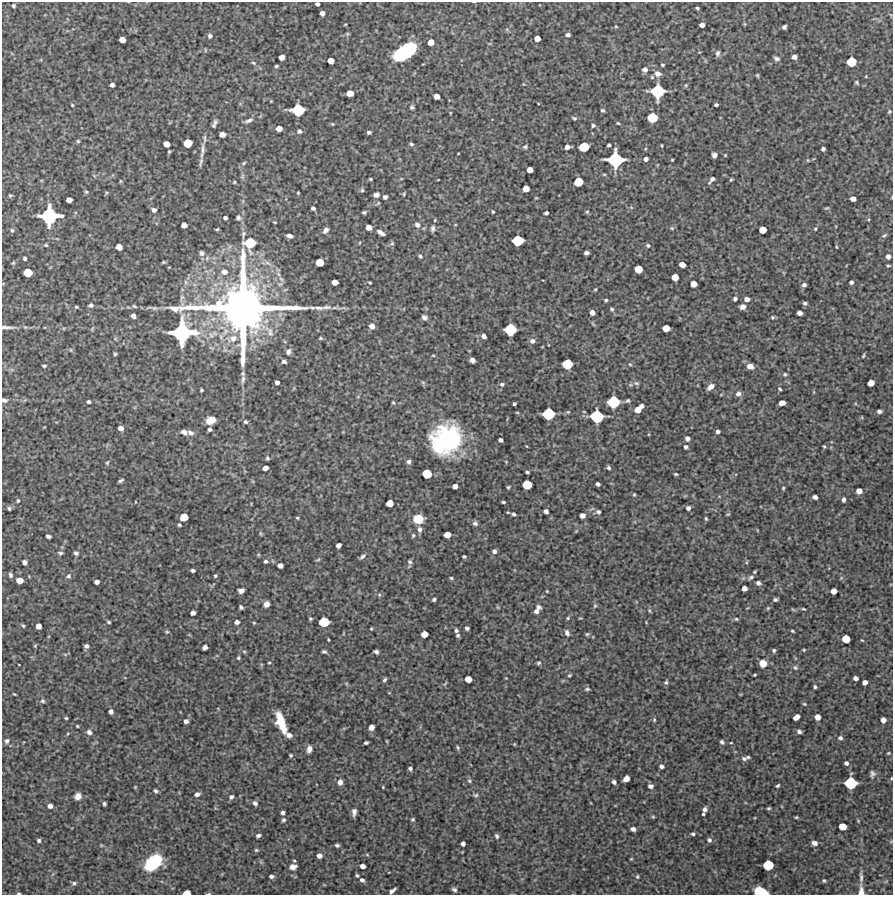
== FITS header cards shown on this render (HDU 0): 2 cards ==
NAXIS1  =                  891 /Length X axis
NAXIS2  =                  893 /Length Y axis

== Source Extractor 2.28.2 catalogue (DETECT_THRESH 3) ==
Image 891 x 893 px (HDU 0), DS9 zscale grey, 1 PNG px = 1 image px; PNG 895 x 897 px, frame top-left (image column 1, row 893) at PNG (2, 2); no overlay
Background 4350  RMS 220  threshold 673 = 3 sigma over >= 5 px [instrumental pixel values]
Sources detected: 435; all 435 listed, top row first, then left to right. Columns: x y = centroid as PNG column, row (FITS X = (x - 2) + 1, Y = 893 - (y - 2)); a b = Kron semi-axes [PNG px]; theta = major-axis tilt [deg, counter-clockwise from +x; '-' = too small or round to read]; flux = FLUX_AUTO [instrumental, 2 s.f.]
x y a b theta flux
317 4 4 3 - 4.0e+04
13 6 3 3 - 2.6e+04
697 8 3 3 - 2.0e+04
322 13 4 4 - 7.0e+04
745 24 5 3 - 1.3e+04
702 25 4 4 - 8.5e+04
616 27 5 3 - 1.3e+04
784 27 5 4 - 3.1e+04
347 34 5 5 - 2.0e+04
568 35 4 3 - 4.6e+04
210 36 6 5 - 3.4e+04
537 38 5 4 - 1.3e+05
122 40 5 4 - 1.4e+05
431 42 5 5 - 1.5e+05
205 50 5 3 - 1.4e+04
405 52 18 10 32 1.8e+06
718 53 7 5 82 3.9e+04
282 57 5 4 - 1.2e+05
794 57 4 4 - 7.4e+04
777 58 7 5 -16 3.7e+04
331 61 5 5 - 1.4e+05
851 62 7 6 - 4.1e+05
253 63 6 4 -22 2.2e+04
662 65 3 3 - 1.9e+04
276 66 4 3 - 2.0e+04
645 69 5 5 - 6.2e+04
657 74 7 6 - 7.3e+04
757 75 5 3 - 1.7e+04
652 77 5 4 - 1.6e+04
857 82 5 4 - 1.9e+04
112 85 4 4 - 5.5e+04
658 91 9 9 - 8.3e+05
350 93 5 5 - 1.7e+05
437 96 5 4 - 1.1e+05
271 101 3 3 - 1.1e+04
538 103 3 2 - 1.0e+04
72 105 3 3 - 1.5e+04
716 105 4 3 - 3.4e+04
412 107 4 4 - 2.6e+04
298 110 9 8 - 6.7e+05
602 110 4 3 - 2.2e+04
889 111 5 4 - 1.7e+04
450 113 4 2 - 1.0e+04
574 118 6 4 -18 2.2e+04
652 118 7 7 - 4.5e+05
249 120 11 5 22 5.2e+04
215 122 8 6 61 4.4e+04
618 123 3 3 - 1.7e+04
332 124 4 4 - 1.5e+04
593 125 4 4 - 3.0e+04
279 128 5 4 - 1.2e+05
299 131 6 6 - 3.4e+04
369 132 4 3 - 3.4e+04
222 134 5 4 - 1.1e+05
204 139 13 3 88 3.6e+04
78 141 4 4 - 1.9e+04
188 143 6 6 - 3.0e+05
166 144 5 5 - 1.3e+05
411 144 4 3 - 2.7e+04
609 145 4 3 - 3.0e+04
662 145 3 2 - 1.3e+04
525 147 5 4 - 2.5e+04
567 147 5 4 - 7.3e+04
584 147 7 6 - 4.2e+05
203 149 18 4 -89 7.4e+04
823 149 4 4 - 3.7e+04
169 152 3 2 - 1.8e+04
458 153 3 2 - 1.1e+04
714 155 5 5 - 6.0e+04
725 155 3 3 - 1.3e+04
646 159 4 4 - 5.6e+04
615 160 11 10 - 1.1e+06
672 160 3 2 - 1.3e+04
201 162 14 4 76 5.0e+04
244 163 6 4 26 2.1e+04
530 170 5 4 - 1.2e+05
370 179 3 3 - 1.7e+04
712 180 7 4 51 5.1e+04
731 180 4 3 - 1.6e+04
120 181 5 3 - 1.4e+04
234 182 4 3 - 1.5e+04
578 182 6 6 - 3.3e+05
526 189 5 5 - 1.6e+05
362 190 5 5 - 2.3e+04
86 192 5 4 - 2.1e+04
106 193 5 3 - 1.6e+04
298 193 3 2 - 1.4e+04
404 194 4 2 - 1.6e+04
10 195 3 3 - 1.9e+04
376 195 5 4 - 5.7e+04
385 197 4 4 - 4.9e+04
892 197 4 2 - 1.1e+04
853 199 5 4 - 8.9e+04
69 200 5 4 - 1.0e+05
378 203 5 3 - 1.5e+04
313 208 4 3 - 3.9e+04
827 208 7 3 21 1.7e+04
154 210 5 4 - 4.4e+04
364 212 4 3 - 2.5e+04
493 212 3 3 - 1.6e+04
587 212 5 4 - 1.7e+04
546 213 4 3 - 3.5e+04
49 216 12 12 - 1.4e+06
225 218 4 3 - 3.9e+04
238 218 7 6 - 3.8e+04
435 220 4 3 - 1.2e+04
184 225 5 5 - 1.0e+05
417 225 7 6 - 5.1e+04
369 227 5 4 - 1.0e+05
433 228 7 5 83 3.9e+04
672 228 5 4 - 1.6e+04
217 229 3 2 - 1.7e+04
815 229 3 2 - 1.5e+04
12 230 5 5 - 2.5e+04
326 230 6 4 43 6.0e+04
763 230 5 5 - 2.0e+05
380 232 6 5 - 4.2e+04
243 234 11 6 80 4.8e+04
382 234 4 3 - 3.6e+04
884 235 8 4 28 2.5e+04
289 236 6 4 -14 5.6e+04
518 241 8 7 - 5.3e+05
250 243 9 9 - 5.2e+05
392 243 5 5 - 2.5e+04
46 245 5 4 - 1.9e+04
648 246 5 4 - 2.3e+04
119 247 5 5 - 1.4e+05
836 247 4 3 - 1.3e+04
201 253 8 6 -76 4.3e+04
586 253 4 4 - 4.6e+04
420 256 6 5 - 2.6e+04
888 256 4 4 - 6.6e+04
25 258 4 3 - 3.0e+04
163 262 4 3 - 1.8e+04
320 262 6 6 - 2.6e+05
13 263 6 4 44 1.9e+04
682 265 5 4 - 1.2e+05
888 266 4 3 - 1.7e+04
638 269 6 5 - 2.5e+05
224 272 7 6 - 9.4e+04
28 273 6 6 - 3.1e+05
675 277 5 5 - 1.8e+05
335 282 5 4 - 1.3e+05
851 282 4 4 - 4.2e+04
370 283 3 2 - 1.6e+04
694 284 5 5 - 1.3e+05
804 285 5 4 - 4.1e+04
595 289 4 3 - 1.4e+04
735 299 4 3 - 4.0e+04
747 299 5 4 - 7.1e+04
606 300 4 3 - 1.9e+04
805 303 6 4 -4 2.8e+04
91 305 5 4 - 3.9e+04
134 306 6 4 -28 1.9e+04
76 307 4 3 - 1.8e+04
742 307 5 4 - 6.5e+04
154 308 9 5 -8 3.9e+04
243 308 55 46 -2 1.4e+07
612 309 5 4 - 2.3e+04
592 312 5 4 - 8.1e+04
800 313 5 4 - 7.5e+04
133 316 5 4 - 5.9e+04
424 317 5 4 - 4.6e+04
772 317 5 4 - 2.1e+04
372 326 5 5 - 7.8e+04
7 327 20 4 -2 7.3e+04
666 328 6 5 - 1.9e+05
510 330 8 8 - 6.4e+05
182 332 16 16 - 1.9e+06
484 336 4 4 - 6.3e+04
233 338 15 9 13 2.1e+05
320 338 5 3 - 1.9e+04
532 341 6 6 - 5.8e+04
71 350 6 3 -71 1.5e+04
288 352 8 6 72 5.1e+04
115 354 3 3 - 2.0e+04
433 355 5 3 - 1.2e+04
863 356 5 3 - 1.9e+04
472 360 5 4 - 6.4e+04
284 362 5 4 - 3.8e+04
567 364 7 7 - 4.5e+05
630 364 5 3 - 1.6e+04
44 366 4 3 - 2.4e+04
750 366 6 5 - 9.8e+04
785 374 6 4 -43 2.3e+04
243 379 14 6 90 6.8e+04
277 382 4 4 - 6.2e+04
423 382 6 4 -19 2.0e+04
636 383 8 5 -16 3.6e+04
871 383 5 5 - 1.6e+05
502 384 6 5 - 3.6e+04
710 387 7 5 40 8.3e+04
780 389 4 3 - 2.0e+04
201 390 3 3 - 2.3e+04
738 394 7 5 16 5.0e+04
4 400 7 4 -12 3.5e+04
627 401 6 5 - 2.6e+04
88 402 4 3 - 3.5e+04
393 402 4 3 - 1.6e+04
613 402 8 8 - 6.7e+05
782 403 5 4 - 1.2e+05
514 404 4 3 - 3.4e+04
641 406 4 4 - 5.6e+04
638 410 5 5 - 1.4e+05
879 411 4 4 - 4.6e+04
517 412 5 3 - 1.3e+04
548 414 8 7 - 6.3e+05
597 416 9 8 - 7.6e+05
211 420 8 6 23 1.9e+05
245 422 6 5 - 3.0e+04
121 428 5 4 - 8.6e+04
209 429 4 4 - 3.8e+04
718 431 4 3 - 3.7e+04
184 432 7 5 -15 6.5e+04
190 433 8 5 -23 5.8e+04
687 438 4 4 - 5.0e+04
446 439 35 29 59 1.7e+06
455 440 17 14 54 4.1e+05
500 440 4 4 - 4.8e+04
526 446 3 2 - 1.1e+04
824 446 4 4 - 1.6e+04
685 447 4 4 - 3.2e+04
267 458 5 4 - 2.2e+04
408 462 5 4 - 4.8e+04
107 463 5 4 - 1.7e+04
265 468 5 4 - 9.0e+04
608 468 4 4 - 3.0e+04
527 472 4 3 - 2.1e+04
427 474 7 6 - 3.7e+05
676 474 3 3 - 1.9e+04
121 480 5 3 - 2.7e+04
598 484 4 3 - 4.2e+04
527 485 7 6 - 3.6e+05
455 486 4 4 - 8.3e+04
508 487 3 3 - 1.9e+04
783 488 3 3 - 1.7e+04
859 491 5 5 - 1.2e+05
634 494 4 3 - 1.6e+04
815 497 5 4 - 5.1e+04
844 499 5 4 - 3.5e+04
18 501 5 4 - 1.9e+04
503 502 3 3 - 2.1e+04
390 503 5 5 - 1.8e+05
9 508 5 4 - 2.7e+04
688 508 5 4 - 4.8e+04
546 511 4 4 - 5.0e+04
598 512 5 4 - 3.5e+04
514 514 4 3 - 2.5e+04
728 514 6 4 42 1.7e+04
582 515 5 4 - 8.6e+04
184 517 6 5 - 2.6e+05
297 518 4 3 - 1.6e+04
706 518 4 3 - 1.8e+04
418 519 8 7 - 2.9e+05
475 523 5 5 - 4.0e+04
179 525 3 3 - 2.2e+04
420 529 7 6 - 5.1e+04
261 534 7 4 -59 1.9e+04
413 535 5 3 - 2.0e+04
447 535 5 5 - 1.5e+05
48 536 5 4 - 4.7e+04
338 545 5 4 - 6.5e+04
494 551 4 4 - 4.1e+04
60 553 7 4 -6 2.7e+04
76 553 5 4 - 3.8e+04
362 556 9 4 32 3.6e+04
464 556 4 3 - 2.3e+04
318 560 7 3 14 1.7e+04
266 561 5 4 - 3.1e+04
24 562 4 4 - 6.1e+04
410 562 6 4 -60 3.0e+04
747 562 5 3 - 1.3e+04
280 565 5 4 - 8.4e+04
193 570 4 3 - 3.3e+04
755 572 4 3 - 1.6e+04
10 575 6 5 - 3.6e+04
68 576 6 6 - 3.7e+04
215 576 4 3 - 2.3e+04
751 577 7 5 32 3.5e+04
451 578 4 4 - 2.0e+04
19 580 5 5 - 1.7e+05
97 582 4 4 - 6.2e+04
758 583 6 5 - 4.0e+04
744 588 4 4 - 8.9e+04
241 591 5 4 - 7.3e+04
547 591 4 3 - 1.1e+04
834 591 5 5 - 1.2e+05
379 595 6 4 46 2.1e+04
434 599 4 3 - 3.0e+04
775 599 4 3 - 3.0e+04
266 604 6 5 - 7.4e+04
595 606 6 5 - 2.3e+04
241 607 4 3 - 2.9e+04
497 607 6 4 -70 1.4e+04
538 607 6 5 - 4.6e+04
768 608 5 4 - 1.6e+04
803 609 5 3 - 1.6e+04
536 611 6 5 - 4.6e+04
649 611 7 3 -71 1.8e+04
193 613 5 4 - 7.2e+04
568 618 5 4 - 1.9e+04
310 619 4 3 - 1.7e+04
736 619 5 4 - 1.9e+04
109 622 4 3 - 2.1e+04
237 622 4 4 - 5.3e+04
324 622 7 6 - 4.5e+05
254 623 4 3 - 1.3e+04
23 626 4 4 - 1.9e+04
38 626 5 5 - 1.1e+05
467 628 4 4 - 3.4e+04
371 629 3 3 - 1.4e+04
456 630 4 4 - 3.0e+04
792 631 4 2 - 1.7e+04
167 632 5 4 - 1.8e+04
567 633 9 6 -65 4.7e+04
424 634 5 5 - 1.6e+05
587 634 6 5 - 2.3e+04
458 635 4 4 - 2.9e+04
846 639 6 5 - 2.7e+05
328 640 3 2 - 1.4e+04
862 640 4 3 - 1.2e+04
35 646 4 4 - 1.5e+04
86 646 4 4 - 4.0e+04
205 647 5 4 - 5.9e+04
774 650 4 4 - 2.4e+04
804 650 4 3 - 1.4e+04
324 652 4 3 - 2.7e+04
376 652 5 4 - 3.9e+04
65 654 6 4 -19 1.8e+04
238 658 4 3 - 2.1e+04
269 663 3 3 - 1.5e+04
538 663 6 4 16 2.3e+04
763 663 6 6 - 1.7e+05
19 665 3 2 - 8.0e+03
795 667 7 5 -56 2.9e+04
569 675 5 4 - 1.9e+04
755 675 3 2 - 1.6e+04
506 678 3 3 - 1.0e+04
856 678 4 4 - 6.4e+04
468 679 5 5 - 1.6e+05
384 680 5 4 - 2.9e+04
666 682 6 5 - 2.6e+04
865 682 4 4 - 7.8e+04
815 687 3 3 - 2.5e+04
587 689 6 4 1 2.6e+04
14 694 3 2 - 1.4e+04
42 701 6 6 - 2.8e+04
804 704 5 3 - 1.6e+04
111 712 4 4 - 5.4e+04
796 717 6 4 33 1.1e+05
818 717 5 5 - 1.0e+05
66 718 3 3 - 1.8e+04
654 720 5 4 - 1.7e+04
883 720 5 4 - 7.6e+04
186 721 4 4 - 5.2e+04
281 723 19 6 -70 4.7e+05
77 726 3 3 - 1.5e+04
371 727 5 4 - 8.3e+04
89 732 6 5 - 5.6e+04
799 732 5 4 - 3.8e+04
289 735 5 4 - 7.3e+04
840 738 5 5 - 3.7e+04
7 741 6 5 - 4.2e+04
722 742 5 4 - 3.1e+04
366 743 4 3 - 2.7e+04
731 743 3 2 - 1.2e+04
514 744 5 3 - 1.3e+04
458 748 6 4 -82 2.2e+04
309 749 8 5 78 6.9e+04
888 753 3 2 - 1.4e+04
291 755 3 3 - 1.9e+04
748 757 5 3 - 2.1e+04
744 758 7 6 - 3.9e+04
846 763 4 4 - 4.4e+04
661 766 4 4 - 4.5e+04
410 769 4 4 - 3.1e+04
872 774 7 6 - 4.1e+04
626 779 5 5 - 1.1e+05
469 781 6 5 - 2.5e+04
340 782 5 5 - 7.1e+04
614 782 4 4 - 4.3e+04
851 783 8 8 - 6.6e+05
650 786 5 4 - 5.3e+04
778 786 4 3 - 2.4e+04
135 787 3 3 - 1.3e+04
383 787 3 3 - 1.1e+04
156 791 4 3 - 2.7e+04
197 794 5 4 - 5.0e+04
476 795 7 5 6 2.6e+04
78 796 7 6 - 9.1e+04
231 797 6 5 - 3.1e+04
255 803 5 4 - 5.0e+04
104 804 4 3 - 2.4e+04
50 806 4 4 - 6.8e+04
769 808 5 3 - 2.0e+04
705 809 5 4 - 5.8e+04
354 812 7 4 87 5.6e+04
283 813 4 4 - 4.3e+04
703 814 3 3 - 2.0e+04
653 817 5 5 - 1.7e+04
796 817 4 3 - 1.5e+04
412 819 4 4 - 2.1e+04
284 820 5 4 - 2.6e+04
842 826 6 5 - 2.2e+05
633 829 5 4 - 6.0e+04
693 834 4 4 - 2.8e+04
258 835 4 3 - 4.4e+04
497 836 6 4 -64 2.9e+04
39 840 4 4 - 3.2e+04
709 840 6 5 - 3.8e+04
815 843 6 5 - 6.8e+04
463 844 4 4 - 5.5e+04
101 845 6 3 -18 1.5e+04
337 845 4 3 - 3.0e+04
256 850 5 4 - 2.0e+04
319 856 4 4 - 7.7e+04
631 859 5 4 - 1.4e+04
153 862 15 10 42 9.1e+05
768 865 7 7 - 4.7e+05
362 866 4 4 - 8.4e+04
293 867 8 6 10 8.8e+04
271 876 5 4 - 4.0e+04
357 876 4 3 - 2.4e+04
637 877 5 5 - 2.4e+04
861 877 14 4 -85 5.1e+04
362 880 5 4 - 4.4e+04
824 881 4 3 - 1.9e+04
74 883 6 5 - 3.1e+04
454 890 6 4 -33 3.2e+04
392 891 7 3 37 5.1e+04
861 891 10 5 89 1.1e+05
761 892 10 6 -16 4.9e+05
19 893 4 2 - 2.8e+04
187 893 6 4 4 1.6e+05
208 894 6 3 2 1.7e+04
At the frame edge (FLAGS 8, measured only in part): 9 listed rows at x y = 317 4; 892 197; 7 327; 4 400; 861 891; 761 892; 19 893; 187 893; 208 894